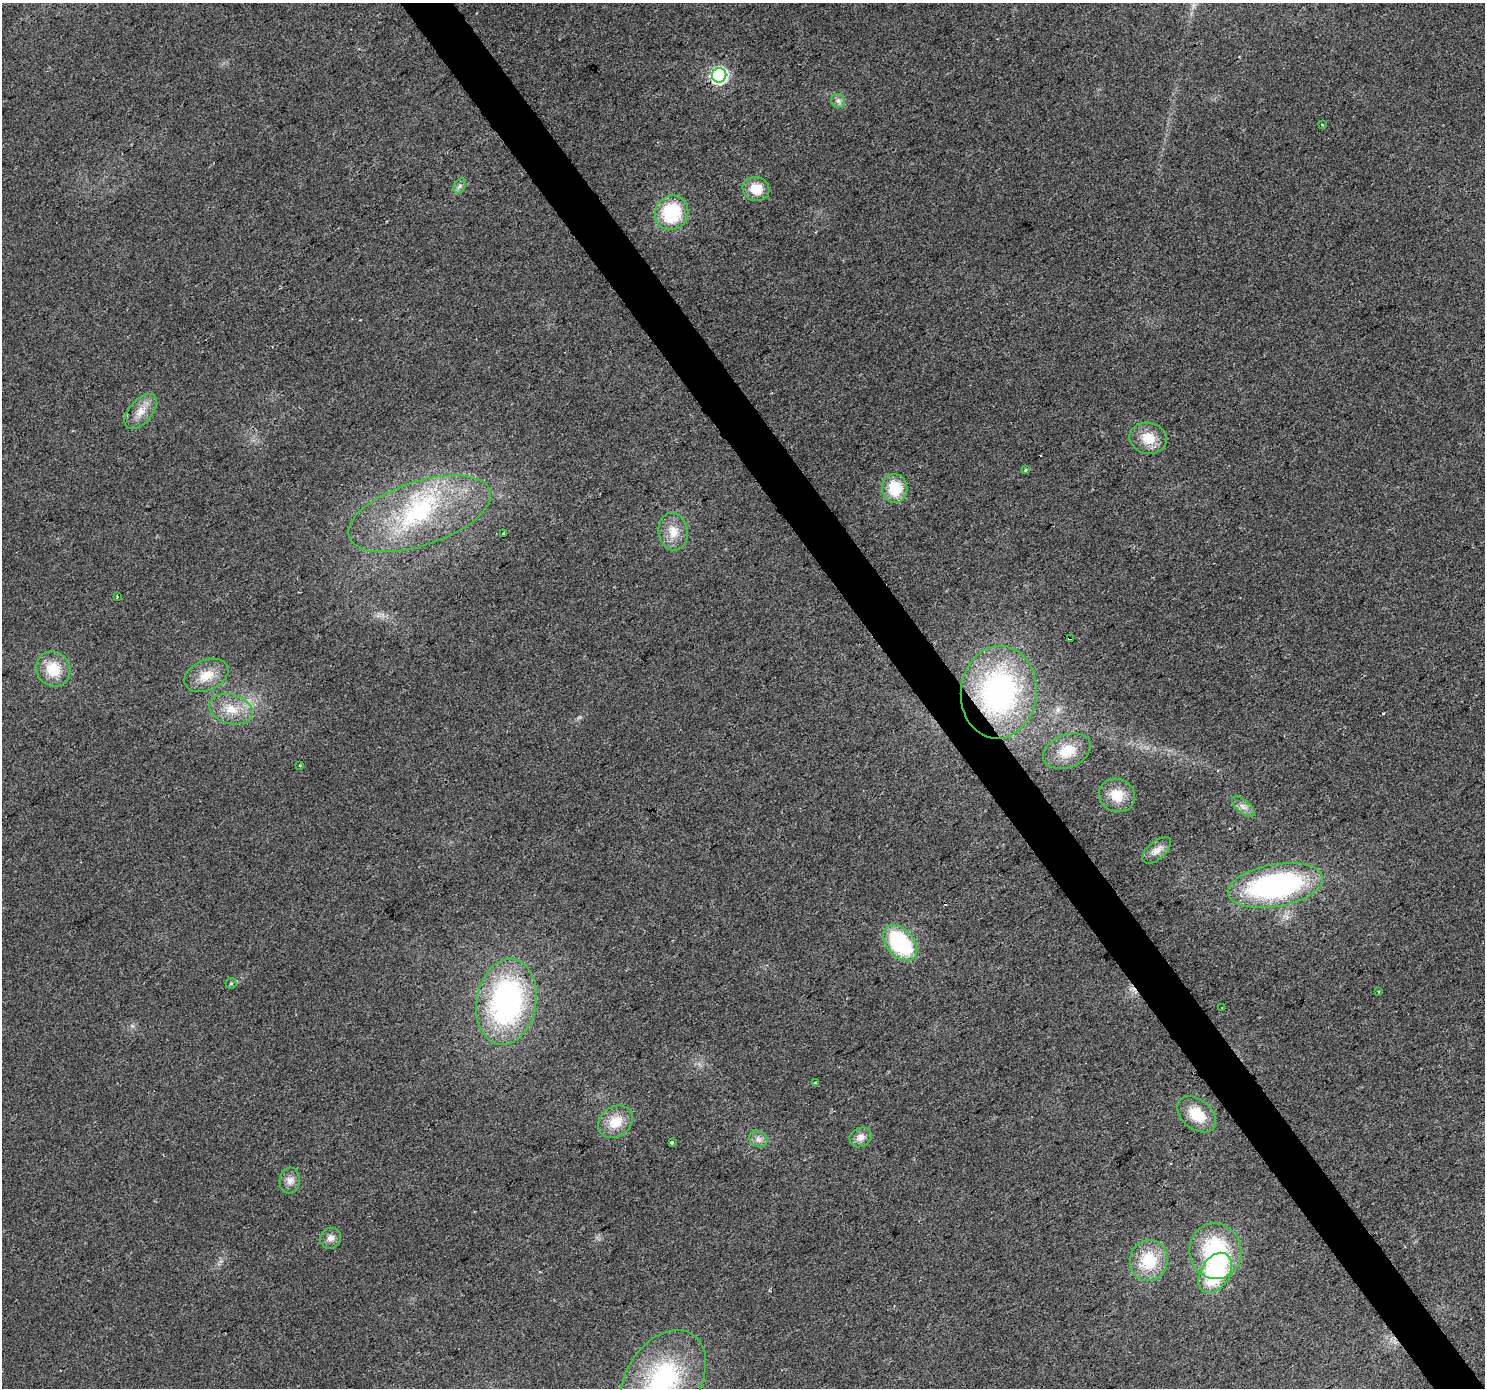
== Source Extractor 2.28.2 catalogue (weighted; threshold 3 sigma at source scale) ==
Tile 6 of 4 x 4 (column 2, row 2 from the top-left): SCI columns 1488-2970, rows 2963-4348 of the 5937 x 5861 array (HDU 1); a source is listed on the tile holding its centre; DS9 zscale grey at full resolution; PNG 1487 x 1390 px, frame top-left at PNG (2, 3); each listed source drawn as its Kron ellipse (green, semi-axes under 4 px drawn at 4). Shown black and unused: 3% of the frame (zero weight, under 2 of 3 exposures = <1% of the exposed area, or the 3 px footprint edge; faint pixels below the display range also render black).
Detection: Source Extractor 2.28.2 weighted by HDU 2 'WHT'; one run over the whole footprint, this tile lists its part. Background 0.031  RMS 0.0063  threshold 0.0284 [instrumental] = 3 sigma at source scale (4.5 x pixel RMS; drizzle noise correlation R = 1.50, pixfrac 1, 0.0396/0.0396 arcsec/px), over >= 5 px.
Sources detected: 47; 1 inside a brighter object's white glare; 4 cosmic-ray / hot-pixel residue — neither listed nor drawn; the other 42 listed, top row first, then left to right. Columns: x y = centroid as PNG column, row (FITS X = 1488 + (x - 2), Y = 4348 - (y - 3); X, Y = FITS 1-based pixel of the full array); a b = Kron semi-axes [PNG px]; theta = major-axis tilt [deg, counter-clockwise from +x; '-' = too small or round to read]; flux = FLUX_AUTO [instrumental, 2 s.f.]
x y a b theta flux
719 75 7 7 - 170
838 101 8 6 -44 2.1
1322 124 3 3 - 1.5
460 186 8 5 60 1.8
756 189 13 12 - 13
672 213 17 16 - 42
141 412 21 11 50 8.8
1148 438 19 15 -12 14
1025 470 4 4 - 0.67
895 488 14 12 -82 21
420 514 74 32 18 84
673 532 19 14 -83 11
503 533 3 3 - 1.6
117 597 3 3 - 2.7
1071 638 4 3 - 3.9
53 669 18 16 -54 18
206 675 23 15 24 14
999 692 46 38 85 150
231 709 22 14 -14 14
1067 751 25 16 21 16
300 766 3 2 - 0.65
1117 795 18 16 -24 14
1243 807 14 6 -40 3.4
1157 850 17 9 42 5.4
1275 885 48 21 10 130
900 943 21 13 -49 61
231 983 5 5 - 1
1378 992 3 3 - 1.1
506 1002 43 29 80 140
1222 1008 3 2 - 1.1
815 1083 4 4 - 1
1197 1114 22 14 -39 18
615 1122 18 15 36 14
861 1137 11 9 29 4.7
758 1139 9 8 - 3.2
672 1142 3 3 - 4.3
290 1181 13 10 84 4.7
330 1238 11 9 47 4.2
1215 1251 28 26 -77 64
1149 1260 21 18 78 26
1215 1273 22 14 58 64
663 1379 54 37 57 90
Overlapping masked pixels (flux is a lower limit): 2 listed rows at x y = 1071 638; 999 692
Isophote crosses this tile's border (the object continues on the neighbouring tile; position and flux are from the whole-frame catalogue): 1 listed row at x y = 663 1379